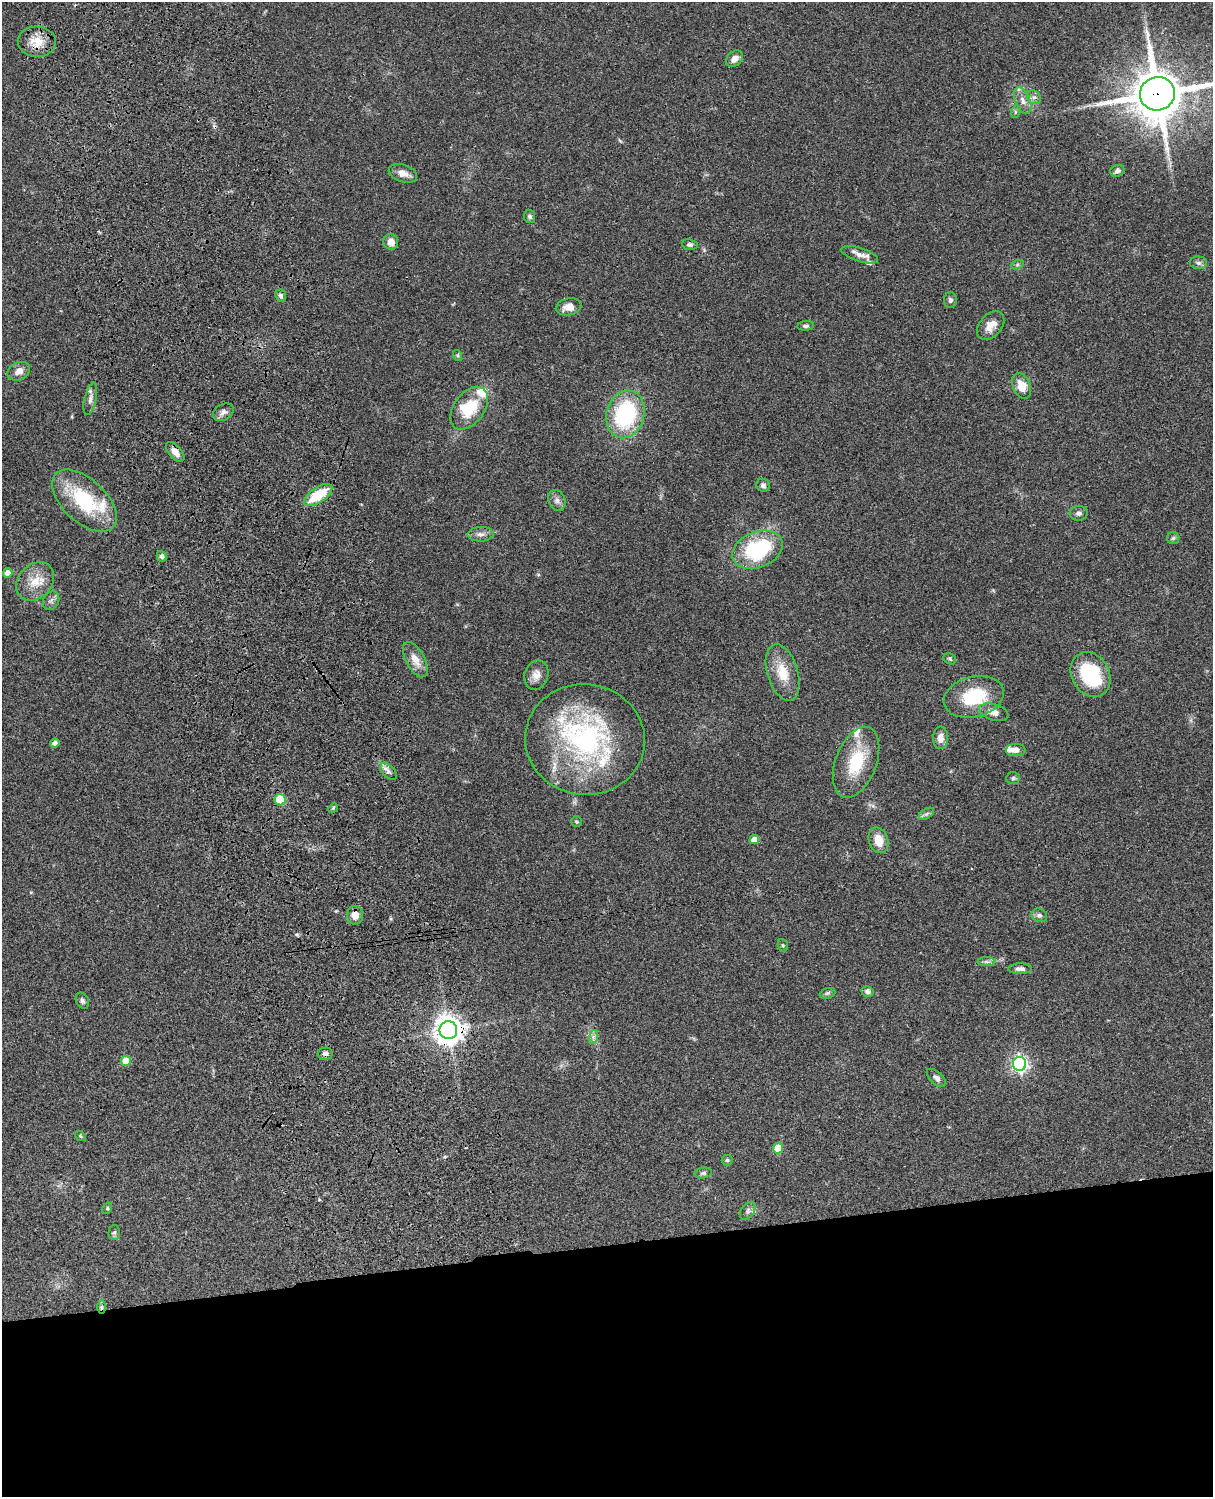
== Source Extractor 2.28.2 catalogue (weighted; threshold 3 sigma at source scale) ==
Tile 11 of 4 x 3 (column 3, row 3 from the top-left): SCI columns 2546-3756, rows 277-1771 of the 5087 x 4926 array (HDU 1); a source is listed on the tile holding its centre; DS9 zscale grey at full resolution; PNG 1215 x 1499 px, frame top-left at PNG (2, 2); each listed source drawn as its Kron ellipse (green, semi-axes under 4 px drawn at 4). Shown black and unused: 17% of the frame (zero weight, under 3 of 4 exposures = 6% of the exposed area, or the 3 px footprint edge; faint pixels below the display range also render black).
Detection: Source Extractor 2.28.2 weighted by HDU 2 'WHT'; one run over the whole footprint, this tile lists its part. Background 0.0811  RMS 0.0059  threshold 0.0265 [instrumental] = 3 sigma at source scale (4.5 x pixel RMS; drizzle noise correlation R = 1.50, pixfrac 1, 0.05/0.05 arcsec/px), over >= 5 px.
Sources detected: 88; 7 inside a brighter listed object's ellipse — not listed separately; the other 81 listed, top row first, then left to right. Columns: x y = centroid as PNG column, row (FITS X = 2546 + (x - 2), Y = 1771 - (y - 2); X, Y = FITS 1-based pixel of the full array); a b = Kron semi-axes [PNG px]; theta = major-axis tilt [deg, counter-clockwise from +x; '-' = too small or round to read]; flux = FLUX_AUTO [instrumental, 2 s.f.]
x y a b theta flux
37 42 19 15 -4 10
734 59 9 7 43 3.7
1157 94 18 16 16 2800
1034 97 7 6 - 1.9
1023 100 14 7 -67 3.7
1015 112 6 4 72 0.88
1117 171 7 5 20 1.8
403 173 14 9 -18 4.6
530 216 6 5 - 1.7
391 242 8 7 - 5.1
690 245 8 5 -7 1.3
860 255 19 6 -18 4.4
1198 263 8 6 -2 1.8
1017 265 7 4 19 1
281 296 6 5 - 1.4
950 300 8 6 87 1.5
569 307 12 8 11 5.9
991 325 16 11 48 6.3
806 326 8 5 5 1.3
457 355 6 4 -74 0.76
19 371 12 8 27 4.3
1022 386 13 8 -68 7.9
90 399 16 6 77 2.8
469 408 24 15 53 20
223 412 11 8 30 2.6
625 414 24 19 74 57
175 452 12 6 -49 4.8
763 485 7 6 - 1.8
318 495 16 7 34 21
557 500 11 8 -67 2.7
84 501 39 21 -43 41
1079 513 9 7 9 2.1
480 534 13 7 2 3
1173 538 6 6 - 1.3
758 550 26 18 21 51
162 556 5 4 - 1.6
8 573 5 4 - 4.8
35 581 21 16 47 11
51 601 10 7 59 2.1
950 659 7 5 -31 1
415 660 19 9 -62 6.9
783 672 29 15 -73 13
1091 674 23 19 -61 40
536 675 15 12 72 4.9
974 697 30 20 15 29
994 712 15 8 -16 4.9
940 738 11 7 89 4.2
585 740 60 55 -6 110
55 743 4 4 - 2.6
1016 750 10 6 0 4.1
856 762 37 20 69 27
388 771 10 6 -43 2.1
1013 778 7 6 - 1.1
280 800 5 5 - 22
333 808 5 4 - 0.68
926 814 8 5 31 1.3
577 822 5 5 - 0.91
754 840 5 4 - 5.9
879 840 13 9 -71 8.5
355 915 9 8 - 5.1
1039 915 8 6 -22 1.8
783 945 6 5 - 0.85
986 962 9 4 0 1.4
1020 969 12 5 0 2.5
868 991 6 5 - 2.3
827 993 8 5 19 1.1
82 1001 8 6 -61 1.8
448 1030 9 8 - 760
593 1037 7 4 72 1.5
325 1054 7 6 - 1.8
126 1061 5 5 - 12
1020 1064 7 6 - 170
936 1078 12 6 -43 2.1
80 1136 6 4 -38 0.74
778 1148 5 5 - 15
727 1160 5 5 - 0.94
703 1173 9 5 8 1.3
107 1208 6 4 60 0.78
748 1211 10 6 56 1.9
114 1232 7 6 - 1.3
101 1307 7 4 89 1.2
Overlapping masked pixels (flux is a lower limit): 7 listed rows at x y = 37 42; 1157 94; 175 452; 318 495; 355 915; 448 1030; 101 1307
Isophote crosses this tile's border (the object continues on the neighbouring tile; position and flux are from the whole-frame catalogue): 1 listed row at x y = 1157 94